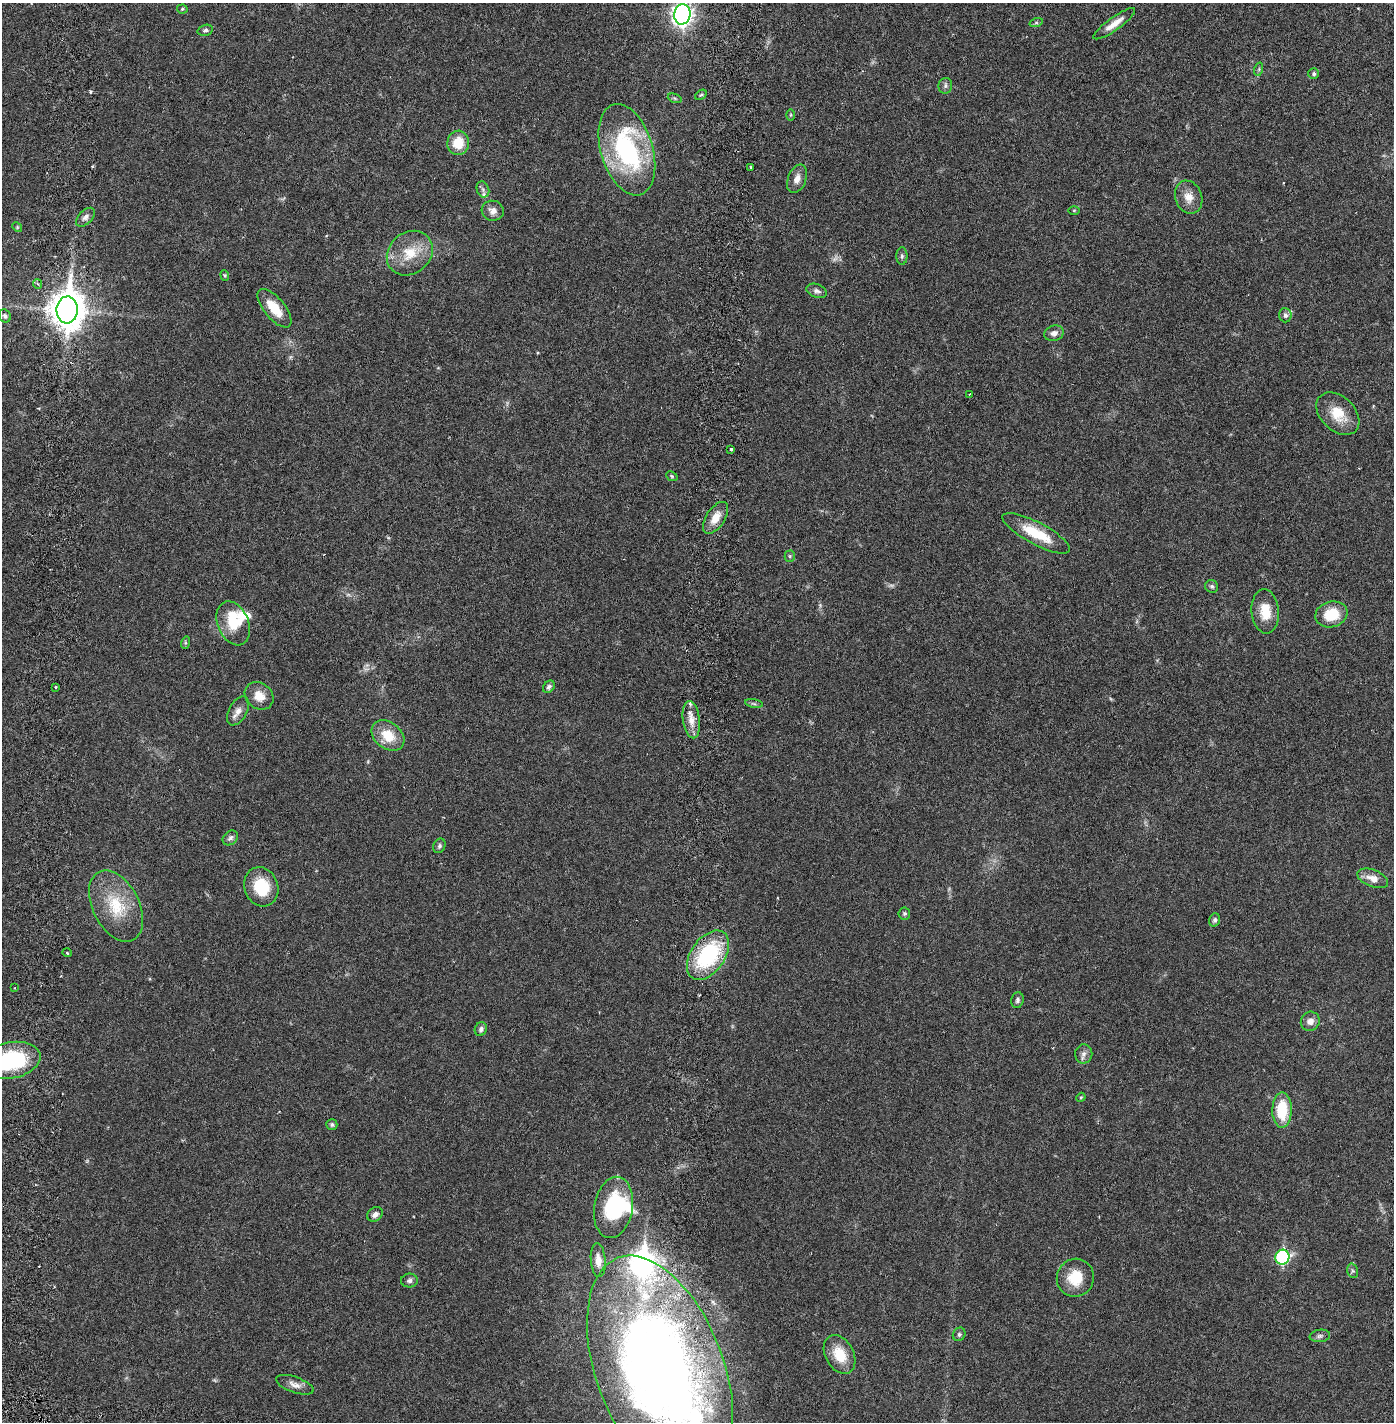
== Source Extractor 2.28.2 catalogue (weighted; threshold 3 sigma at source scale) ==
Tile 11 of 4 x 4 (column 3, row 3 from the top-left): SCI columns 2888-4279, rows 1509-2928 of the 5884 x 5855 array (HDU 1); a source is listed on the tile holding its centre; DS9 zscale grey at full resolution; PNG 1396 x 1424 px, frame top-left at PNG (2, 3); each listed source drawn as its Kron ellipse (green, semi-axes under 4 px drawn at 4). Shown black and unused: <1% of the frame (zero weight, under 2 of 6 exposures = <1% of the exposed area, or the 3 px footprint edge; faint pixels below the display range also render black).
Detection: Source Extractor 2.28.2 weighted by HDU 2 'WHT'; one run over the whole footprint, this tile lists its part. Background 0.0208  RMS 0.0033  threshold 0.0134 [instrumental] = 3 sigma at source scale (4.09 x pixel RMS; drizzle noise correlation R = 1.36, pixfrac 0.8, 0.05/0.05 arcsec/px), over >= 5 px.
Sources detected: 93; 2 too faint to see at this stretch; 1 cosmic-ray / hot-pixel residue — neither listed nor drawn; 10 inside a brighter listed object's ellipse — not listed separately; the other 80 listed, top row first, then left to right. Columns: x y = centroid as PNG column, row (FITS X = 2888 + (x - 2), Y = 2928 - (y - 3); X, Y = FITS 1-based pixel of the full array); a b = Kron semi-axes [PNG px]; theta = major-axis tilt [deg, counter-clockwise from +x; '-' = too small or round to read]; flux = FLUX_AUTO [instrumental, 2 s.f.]
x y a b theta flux
182 9 5 4 - 0.27
682 14 10 8 85 110
1036 23 7 4 18 0.31
1114 24 25 6 35 2.1
205 30 7 5 16 0.44
1259 69 7 4 72 0.34
1314 74 5 5 - 0.39
945 86 8 7 - 0.56
701 95 6 4 29 0.27
675 98 7 4 -20 0.28
791 115 6 4 90 0.25
458 143 12 11 - 4.5
627 150 47 26 -73 29
750 167 3 2 - 0.21
797 179 15 9 68 1.5
483 189 8 6 -70 0.56
1189 197 17 13 -70 2.3
1074 210 6 4 0 0.21
493 211 11 10 - 1.2
85 217 11 6 46 0.85
17 227 5 4 - 0.22
410 253 24 20 40 5.8
902 256 9 5 90 0.46
225 275 5 4 - 0.25
38 284 5 3 - 0.26
817 291 10 6 -20 0.78
274 308 23 10 -51 4.4
67 310 13 10 87 400
1285 315 7 6 - 0.64
5 316 6 6 - 0.46
1054 333 10 7 18 1
970 394 3 2 - 0.11
1338 414 25 17 -44 5
731 449 3 3 - 0.36
672 476 6 4 -23 0.27
715 518 18 9 57 2.6
1036 533 38 11 -28 6.7
790 556 5 5 - 0.28
1212 586 7 6 - 0.45
1265 611 22 13 -85 4
1331 614 16 12 16 5.6
233 623 23 15 -67 4.7
185 643 6 4 72 0.29
55 687 3 2 - 0.21
549 687 7 5 49 0.52
259 696 15 13 -40 2.5
754 703 9 4 -10 0.38
238 711 16 9 61 1.4
691 720 19 8 -83 2.2
388 736 18 13 -38 4.6
230 838 8 6 41 0.63
439 846 7 6 - 0.47
1373 878 16 8 -21 2.2
261 887 20 17 -70 7
116 906 38 23 -63 9
904 914 6 6 - 0.41
1215 920 7 5 69 0.48
67 953 5 3 - 0.2
708 955 27 17 55 18
15 988 2 2 - 0.15
1017 1000 8 6 76 0.49
1310 1021 10 9 - 1.3
481 1029 7 6 - 0.62
1084 1054 9 8 - 0.89
11 1060 30 18 11 19
1081 1097 5 3 - 0.19
1282 1110 17 9 89 7.3
332 1125 5 5 - 0.41
613 1207 31 19 80 14
375 1214 8 6 33 1
1282 1257 7 7 - 22
598 1260 17 7 -86 1.9
1353 1271 7 5 -72 0.39
1075 1278 19 18 - 5.6
409 1280 8 7 - 0.54
959 1334 7 6 - 0.41
1320 1336 10 6 8 0.59
840 1354 21 14 -62 4.8
660 1371 120 63 -69 230
295 1385 20 8 -19 1.4
Isophote crosses this tile's border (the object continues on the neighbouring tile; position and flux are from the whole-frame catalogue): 3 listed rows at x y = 682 14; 11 1060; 660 1371